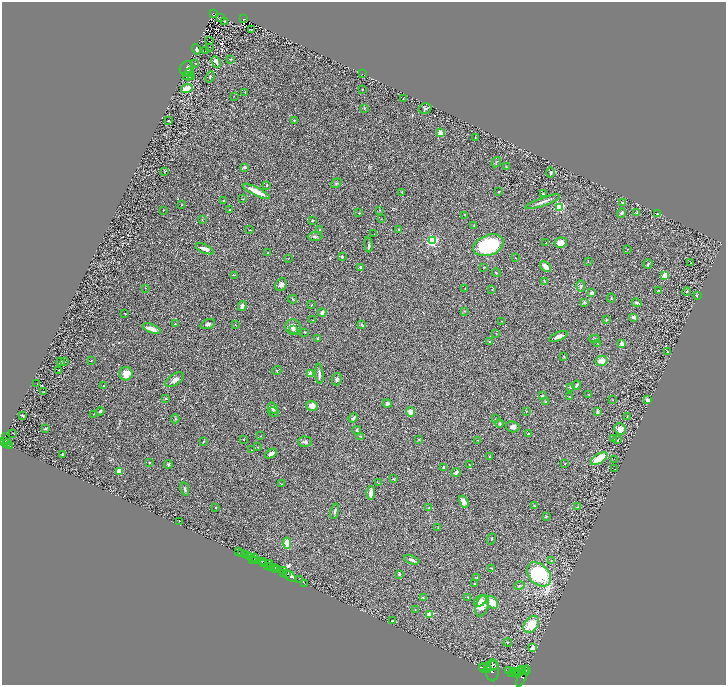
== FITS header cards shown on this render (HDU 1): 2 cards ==
NAXIS1  =                 1448
NAXIS2  =                 1366

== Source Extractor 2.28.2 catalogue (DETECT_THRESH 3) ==
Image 1448 x 1366 px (HDU 1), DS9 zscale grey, zoomed out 1/2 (1 PNG px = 2 x 2 image px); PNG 728 x 687 px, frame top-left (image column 1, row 1366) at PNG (2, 2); each listed source drawn as its Kron ellipse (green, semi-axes under 4 px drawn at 4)
Background 0.559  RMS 0.03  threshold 0.0892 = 3 sigma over >= 5 px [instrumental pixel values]
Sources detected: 297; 33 cannot appear on this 1/2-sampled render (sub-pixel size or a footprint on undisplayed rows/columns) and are neither listed nor drawn; the other 264 listed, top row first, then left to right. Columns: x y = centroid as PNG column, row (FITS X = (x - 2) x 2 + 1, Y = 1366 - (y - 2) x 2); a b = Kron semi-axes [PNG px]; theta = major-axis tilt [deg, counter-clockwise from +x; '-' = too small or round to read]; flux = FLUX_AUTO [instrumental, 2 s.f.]
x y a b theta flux
213 14 3 2 - 55
220 17 2 1 - 2
244 19 3 2 - 37
225 21 3 2 - 2.4
252 29 4 2 - 5.9
209 41 2 1 - 1.7
209 47 2 1 - 2
196 49 5 3 - 15
205 51 2 1 - 40
231 59 2 2 - 4.7
216 62 6 3 -62 20
195 63 3 1 - 2.7
187 68 7 7 - 18
190 73 4 3 - 17
362 74 2 1 - 1.5
188 76 5 4 - 14
192 77 3 2 - 2.9
210 77 6 3 68 5.5
187 89 6 3 20 130
362 89 2 2 - 3.4
245 92 2 2 - 2.7
234 96 2 1 - 1.4
403 99 2 1 - 2.2
364 108 3 2 - 3.1
425 108 6 5 - 12
169 120 2 2 - 11
294 120 2 2 - 13
440 133 2 2 - 180
475 137 2 2 - 2.6
496 162 5 2 - 4.7
506 166 3 2 - 3.5
244 167 3 3 - 16
164 171 4 2 - 4.1
551 173 5 3 - 8.5
336 183 5 2 - 5.6
267 185 3 2 - 4.7
256 191 15 3 -27 83
402 192 3 2 - 3.8
499 192 3 2 - 3
543 193 2 2 - 2.6
243 199 4 2 - 3.4
224 201 2 2 - 13
543 202 18 3 19 28
623 203 4 3 - 10
181 205 2 2 - 2
559 207 3 3 - 490
163 210 2 2 - 2.8
229 210 2 2 - 17
380 210 3 2 - 2
637 212 2 2 - 6.2
359 213 2 2 - 2.3
622 213 5 4 - 10
658 213 4 3 - 3.9
465 215 2 2 - 2.6
381 219 2 1 - 1.5
202 220 3 2 - 2.7
312 220 3 3 - 5.3
474 225 3 2 - 3.1
250 230 2 1 - 2.1
320 230 3 3 - 4.7
398 230 3 2 - 5.1
374 234 2 2 - 1.4
315 236 7 3 -1 11
432 241 3 3 - 900
546 243 2 1 - 2.8
561 243 6 5 - 41
368 245 7 3 -83 8.1
488 245 16 10 20 420
205 249 9 4 -23 33
627 249 3 2 - 2.4
268 253 2 2 - 4.3
342 257 3 3 - 5.9
515 258 2 2 - 4.1
288 259 3 1 - 1.7
588 262 2 2 - 3.1
691 263 2 1 - 35
648 264 5 2 - 5.5
361 267 3 3 - 13
484 267 2 2 - 4.2
545 267 6 3 -43 60
496 273 4 2 - 3
234 275 4 2 - 4.1
665 275 3 2 - 240
545 282 3 2 - 3.1
281 284 7 5 66 17
581 286 6 4 -89 9.6
145 288 2 2 - 2.6
465 289 2 2 - 3
492 290 3 2 - 3.4
659 290 3 2 - 6.4
687 292 4 3 - 6.4
592 293 2 2 - 67
697 295 3 2 - 5.9
611 298 4 2 - 4.7
293 299 4 3 - 6.6
584 302 4 3 - 5.6
637 303 5 3 - 9.6
311 305 3 3 - 5.6
242 306 5 3 - 16
464 311 2 2 - 2.8
322 312 4 3 - 22
125 313 2 2 - 3.8
633 317 3 3 - 16
313 320 2 2 - 1.8
606 320 4 2 - 2.9
501 321 3 2 - 3.2
175 324 2 2 - 7.8
208 324 7 4 20 15
235 325 2 1 - 1.6
362 325 3 2 - 13
293 327 8 7 - 44
152 329 9 4 -21 40
294 329 3 3 - 15
305 332 2 2 - 3.6
496 333 3 2 - 2.4
558 336 10 3 23 28
317 339 3 2 - 5.4
595 339 5 2 - 5.4
490 342 2 2 - 16
598 344 3 2 - 1.8
622 344 2 2 - 140
668 352 3 2 - 4.2
564 357 3 2 - 3.8
61 361 2 2 - 3.4
91 361 2 2 - 1.9
602 361 6 5 - 42
65 362 2 2 - 1.8
58 370 2 2 - 2.1
277 370 5 3 - 4.5
310 373 2 2 - 78
126 374 7 6 - 53
319 374 10 3 -84 17
337 379 6 5 - 14
175 380 10 5 35 22
37 384 2 1 - 1.4
576 385 5 3 - 11
103 386 2 2 - 4.5
571 387 3 2 - 7.1
44 392 3 1 - 2.9
589 395 2 2 - 2.3
542 396 3 3 - 12
570 397 3 1 - 2.1
165 398 3 3 - 5.1
613 400 2 2 - 2.6
647 400 2 2 - 65
546 402 3 2 - 3.5
387 403 4 4 - 12
312 406 6 5 - 35
273 408 6 4 -55 24
100 411 4 3 - 9.3
526 411 3 2 - 3.4
597 411 4 3 - 11
274 412 6 3 -33 7.4
410 412 5 4 - 35
94 414 3 1 - 1.7
22 416 3 2 - 6.3
627 417 3 2 - 3.1
353 418 5 3 - 11
175 419 4 3 - 6.7
495 419 2 1 - 1.9
499 423 4 3 - 6
513 427 7 5 -15 18
46 428 4 2 - 8.1
620 429 6 5 - 46
357 430 4 3 - 9.2
13 433 2 1 - 2.5
529 434 3 3 - 4.2
260 436 3 2 - 2.6
361 436 4 3 - 6.1
613 438 2 2 - 1.6
6 439 6 3 -62 680
243 439 2 2 - 2.2
419 440 3 2 - 4.1
477 440 2 2 - 2.9
618 440 2 2 - 2
3 441 4 2 - 1100
203 442 3 2 - 2.9
305 442 7 5 -2 13
7 444 3 2 - 390
9 445 3 2 - 320
257 447 2 2 - 1.7
252 450 4 2 - 2.5
62 454 3 2 - 4.9
271 454 6 4 28 18
489 457 3 2 - 2.8
599 459 9 4 32 120
614 459 2 1 - 1.8
149 463 3 2 - 2.8
565 463 3 2 - 2.5
168 465 4 4 - 7.2
469 465 3 2 - 2.1
444 467 3 3 - 10
615 469 2 1 - 1.8
120 471 3 3 - 84
456 472 4 3 - 16
393 479 3 2 - 3.3
378 483 4 2 - 3
281 484 4 2 - 3.3
185 489 7 3 -78 9.9
371 493 7 3 88 36
464 502 6 4 -64 22
534 506 4 3 - 5.1
578 507 3 2 - 2.7
216 508 3 1 - 2.6
429 508 2 2 - 3.8
335 511 8 3 76 9.9
546 517 3 3 - 4.5
179 521 2 1 - 19
438 527 2 2 - 1.4
492 539 5 2 - 3.6
287 543 6 4 -83 58
238 552 2 2 - 270
242 554 2 2 - 1300
246 555 3 2 - 280
250 557 4 3 - 140
254 557 2 2 - 310
252 559 2 1 - 48
256 560 3 1 - 950
412 560 8 4 -19 13
551 561 3 2 - 3
262 562 3 2 - 320
264 563 2 1 - 410
269 563 2 2 - 540
268 566 3 2 - 390
271 567 3 2 - 470
275 567 3 2 - 620
492 568 4 3 - 4.2
276 569 3 1 - 300
278 569 3 3 - 490
284 571 3 1 - 51
284 573 2 1 - 570
287 574 2 1 - 740
399 574 3 2 - 6.1
539 574 14 10 -45 550
290 576 6 3 -35 1600
476 578 4 1 - 2.4
299 580 3 1 - 74
304 583 2 1 - 26
475 584 3 2 - 8.5
519 586 5 3 - 9.1
468 597 4 2 - 3.5
423 598 4 3 - 6.4
480 601 6 5 - 33
492 602 7 5 -53 88
482 606 11 6 70 67
415 609 2 2 - 1.6
430 614 3 2 - 170
393 620 2 2 - 5.9
531 624 9 6 48 130
508 642 4 3 - 4.8
533 648 3 2 - 88
492 666 6 3 25 4900
483 667 3 2 - 2800
485 668 6 5 - 8700
487 670 3 2 - 2600
492 670 11 6 89 6100
526 670 2 2 - 1000
508 671 2 1 - 290
520 671 5 2 - 3800
523 671 4 2 - 2400
513 672 6 2 29 4900
516 674 4 2 - 4200
518 675 4 3 - 2800
523 676 11 3 66 6000
At the frame edge (FLAGS 8, measured only in part): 1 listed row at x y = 3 441
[33 sub-pixel or undisplayed-footprint detections neither listed nor drawn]